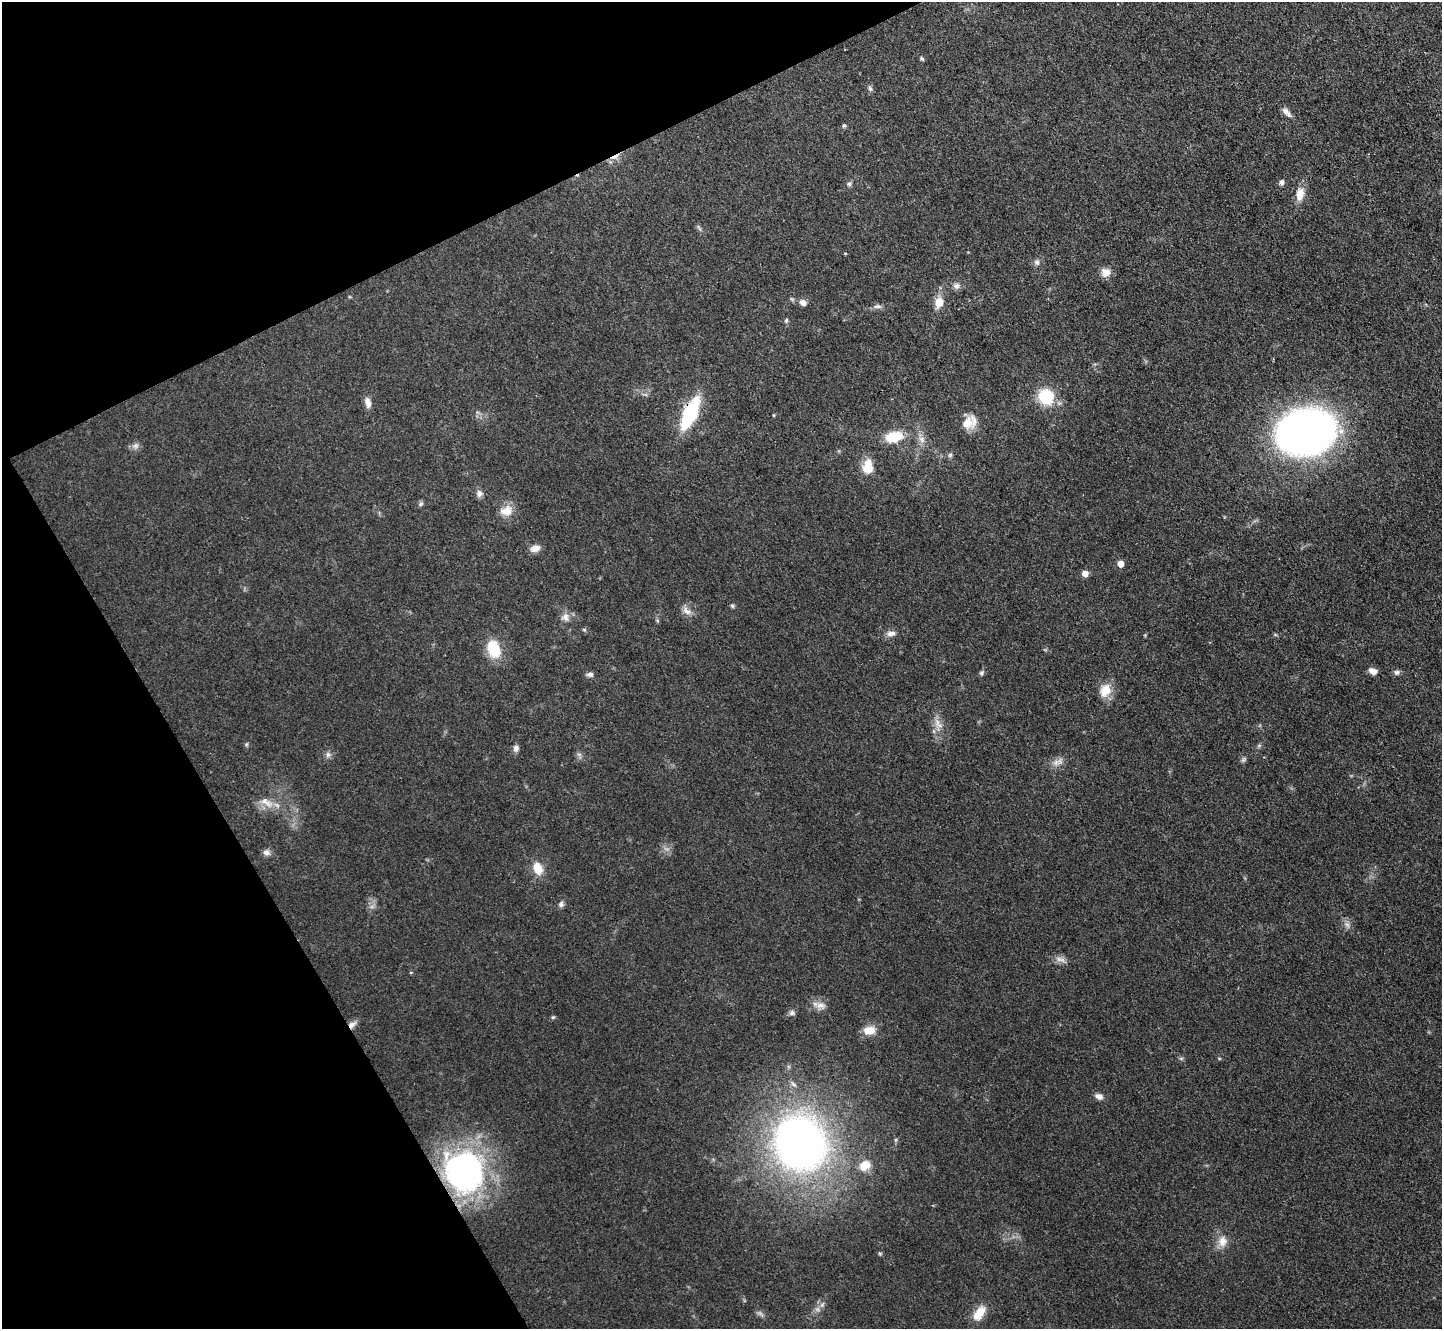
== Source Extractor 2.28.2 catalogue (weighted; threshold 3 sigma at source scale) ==
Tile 5 of 4 x 4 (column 1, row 2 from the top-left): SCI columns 3-1442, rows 2809-4135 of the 5764 x 5754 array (HDU 1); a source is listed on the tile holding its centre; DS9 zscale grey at full resolution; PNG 1444 x 1331 px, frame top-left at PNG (2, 2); no overlay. Shown black and unused: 23% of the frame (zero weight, under 3 of 4 exposures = <1% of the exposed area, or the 3 px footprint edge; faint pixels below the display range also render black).
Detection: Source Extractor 2.28.2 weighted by HDU 2 'WHT'; one run over the whole footprint, this tile lists its part. Background 0.0479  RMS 0.0057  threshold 0.0258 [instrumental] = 3 sigma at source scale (4.5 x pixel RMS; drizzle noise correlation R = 1.50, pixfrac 1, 0.05/0.05 arcsec/px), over >= 5 px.
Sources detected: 73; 5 too faint to see at this stretch — not listed; the other 68 listed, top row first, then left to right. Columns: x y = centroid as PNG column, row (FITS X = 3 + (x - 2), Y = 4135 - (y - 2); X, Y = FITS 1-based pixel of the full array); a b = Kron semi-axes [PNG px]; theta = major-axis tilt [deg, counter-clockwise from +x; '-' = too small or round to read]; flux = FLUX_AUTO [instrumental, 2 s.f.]
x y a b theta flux
922 58 6 4 -39 0.88
870 88 8 5 -63 1.3
1286 112 15 6 -44 3
844 126 5 5 - 0.96
615 157 17 4 26 3.3
1281 182 7 6 - 1.8
849 184 6 6 - 1.2
1300 194 18 11 78 7.3
699 228 12 3 -62 1
845 253 5 3 - 0.48
1037 262 8 7 - 1.9
1106 272 11 10 - 5.1
957 286 9 8 - 2.7
939 302 12 10 76 7.2
803 303 7 6 - 3.5
877 306 12 5 1 2
786 320 7 5 -80 1
1046 396 11 10 - 33
368 403 13 7 -78 4
690 413 21 8 65 80
774 415 5 3 - 0.48
969 422 20 15 34 9.5
1305 432 36 27 8 570
894 437 17 10 12 18
922 439 10 8 -54 3.3
950 455 6 6 - 1.2
868 467 16 11 -87 11
479 493 9 8 - 2.5
421 504 8 5 41 1.2
506 511 17 13 16 7.2
535 548 13 8 13 3.8
1120 564 5 5 - 7
1085 573 6 5 - 5
732 606 6 5 - 0.9
687 611 15 8 -44 3.7
565 617 13 11 -78 4.3
584 630 5 5 - 0.85
891 633 12 7 5 3.1
1275 635 6 4 -1 0.71
493 649 22 14 -72 17
1373 671 9 6 -16 3.8
1397 672 8 7 - 1.7
981 673 7 5 46 1.2
590 674 9 6 6 2
1105 690 18 14 63 9
938 724 18 8 -51 5
246 744 6 4 31 0.83
516 748 8 7 - 2.3
328 755 9 6 -76 1.9
1243 760 8 6 45 1.3
1056 762 11 9 17 3.8
266 802 24 10 -31 7.8
266 852 9 8 - 2.6
538 868 15 10 -67 9.2
561 904 8 7 - 1.9
411 972 5 3 - 0.44
820 1006 15 11 -15 4.8
792 1013 8 7 - 1.7
553 1017 6 5 - 0.85
352 1025 11 7 37 3.3
869 1030 15 10 6 7.6
1099 1096 9 7 -20 3.2
800 1144 43 39 -62 380
864 1166 13 11 41 8.5
464 1172 37 34 -77 180
1222 1241 16 12 80 6.3
880 1253 6 4 -1 0.76
979 1313 19 10 54 10
Overlapping masked pixels (flux is a lower limit): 4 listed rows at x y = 615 157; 690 413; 352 1025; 464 1172